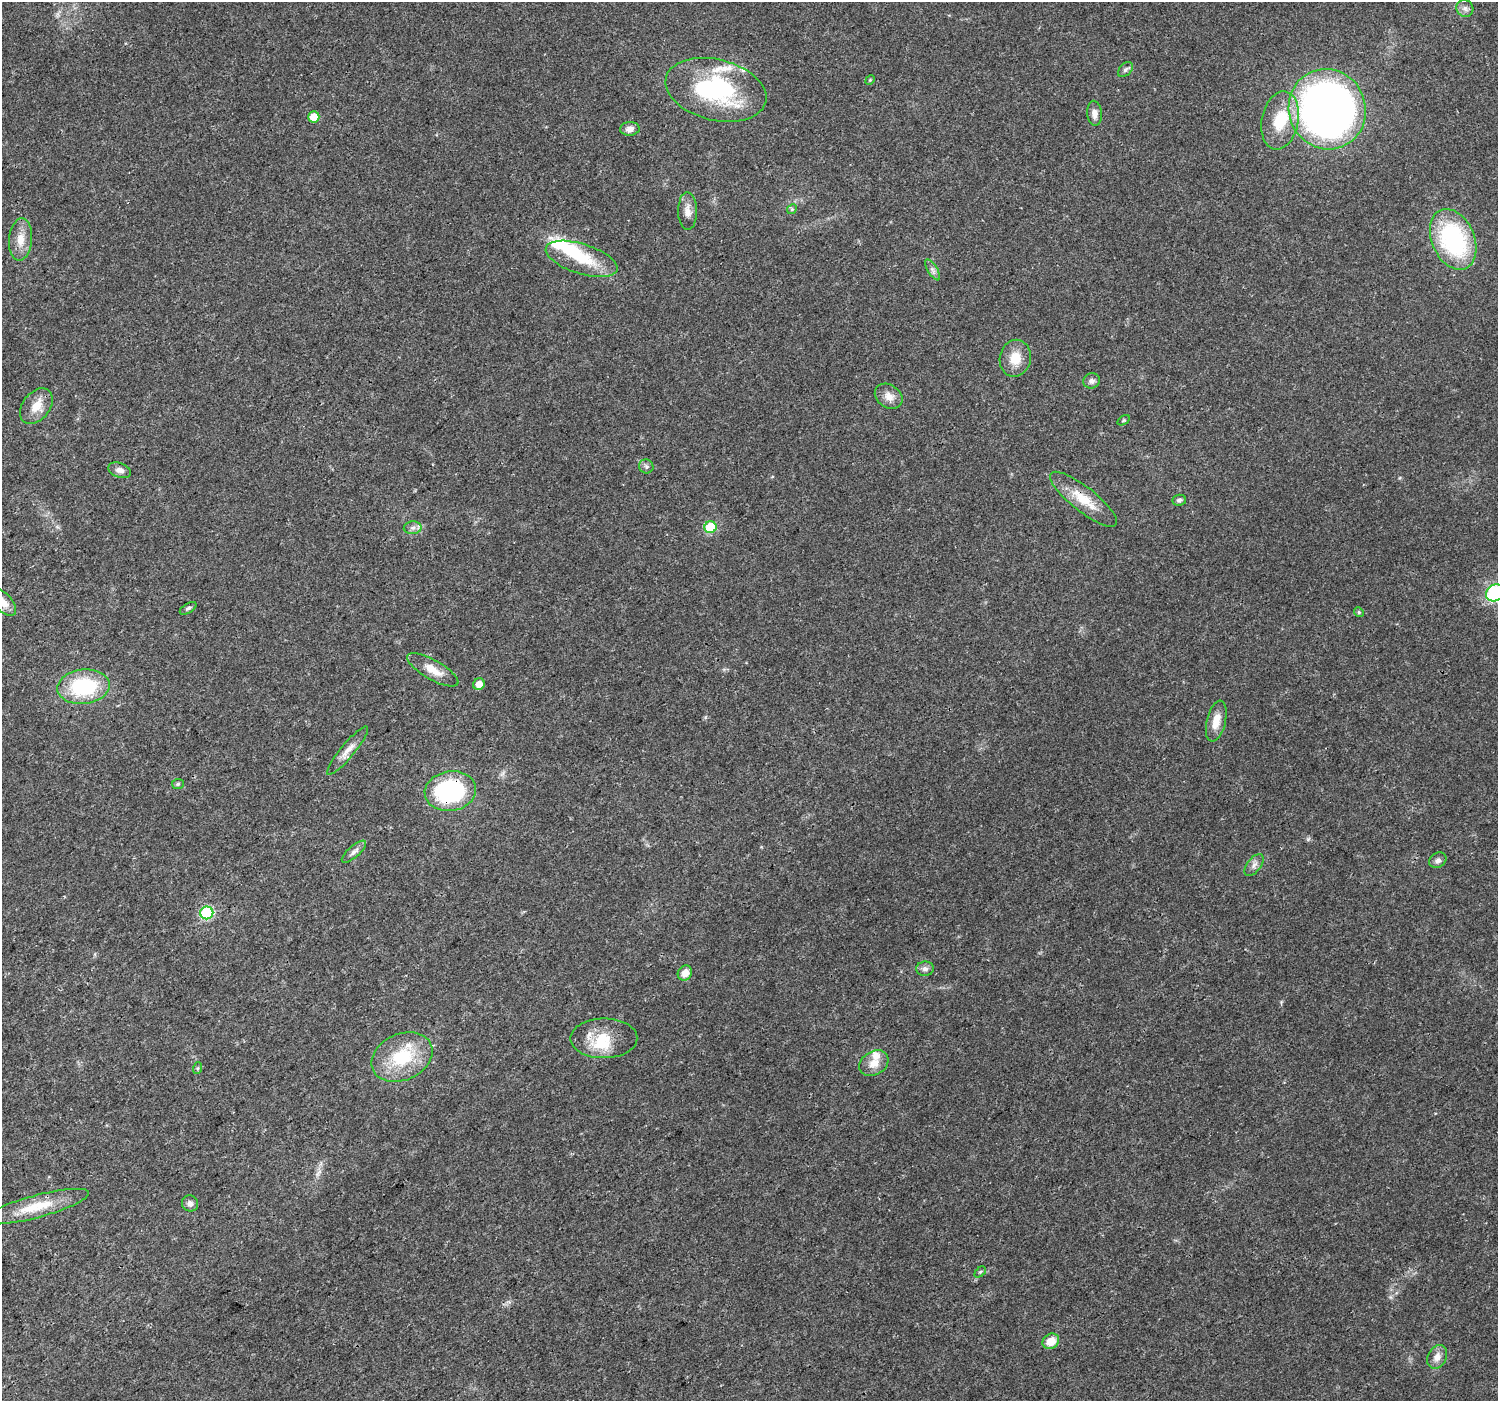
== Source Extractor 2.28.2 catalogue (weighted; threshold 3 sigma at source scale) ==
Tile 7 of 4 x 4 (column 3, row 2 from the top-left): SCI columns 3001-4496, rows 3004-4402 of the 5995 x 5943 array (HDU 1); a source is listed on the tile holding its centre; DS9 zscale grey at full resolution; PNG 1500 x 1403 px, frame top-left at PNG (2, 2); each listed source drawn as its Kron ellipse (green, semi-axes under 4 px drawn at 4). Shown black and unused: <1% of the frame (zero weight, under 3 of 4 exposures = <1% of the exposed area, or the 3 px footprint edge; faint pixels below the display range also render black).
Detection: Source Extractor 2.28.2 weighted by HDU 2 'WHT'; one run over the whole footprint, this tile lists its part. Background 0.0244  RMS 0.0022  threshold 0.00978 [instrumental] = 3 sigma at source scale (4.5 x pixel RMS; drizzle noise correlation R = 1.50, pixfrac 1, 0.0396/0.0396 arcsec/px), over >= 5 px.
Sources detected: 61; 3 inside a brighter object's white glare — neither listed nor drawn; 6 inside a brighter listed object's ellipse — not listed separately; the other 52 listed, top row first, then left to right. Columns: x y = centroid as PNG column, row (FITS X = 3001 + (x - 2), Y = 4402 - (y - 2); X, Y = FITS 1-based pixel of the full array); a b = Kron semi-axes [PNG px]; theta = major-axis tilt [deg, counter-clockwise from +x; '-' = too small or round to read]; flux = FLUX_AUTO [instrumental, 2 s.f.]
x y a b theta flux
1465 8 9 8 - 0.94
1125 70 9 5 45 0.64
870 80 5 4 - 0.25
716 90 51 30 -14 27
1327 109 40 38 -68 130
1094 113 12 7 -85 1.4
314 117 6 5 - 3.2
1280 120 29 18 79 9
630 129 10 7 4 1.3
792 209 5 4 - 0.29
687 211 19 9 -89 1.9
21 239 21 11 86 3.1
1453 239 32 21 -66 28
582 259 37 15 -18 8.1
932 270 12 5 -57 0.8
1015 358 18 15 78 4.2
1092 381 8 7 - 0.91
889 396 15 11 -34 2.2
36 406 20 13 51 3.6
1124 420 7 4 31 0.28
646 466 7 7 - 0.57
120 470 12 7 -19 1.2
1084 499 41 12 -38 5.9
1179 500 7 5 7 0.48
710 527 6 6 - 12
413 528 9 6 2 0.88
1495 593 9 8 - 18
2 602 17 9 -45 2.3
188 608 9 5 32 0.46
1359 612 5 4 - 0.35
433 670 29 9 -30 3.4
479 684 6 5 - 1.8
83 687 26 17 6 17
1216 721 21 9 77 3.2
348 751 31 7 50 2.2
178 784 6 5 - 0.34
450 791 26 20 9 26
354 852 15 6 41 1
1438 860 9 7 35 0.8
1254 865 13 6 53 1.1
207 913 6 6 - 21
925 969 9 7 -1 0.87
685 973 8 7 - 2
604 1038 33 20 0 6.7
402 1057 32 23 24 12
874 1063 15 11 30 2.7
198 1068 6 4 70 0.29
190 1203 8 7 - 0.98
36 1207 55 11 15 7.1
980 1272 6 4 44 0.32
1051 1341 8 7 - 3.2
1437 1357 12 9 63 1.8
Overlapping masked pixels (flux is a lower limit): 3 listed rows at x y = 1084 499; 348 751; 450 791
Isophote crosses this tile's border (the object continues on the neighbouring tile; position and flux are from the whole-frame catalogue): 2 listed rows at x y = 1495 593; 2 602